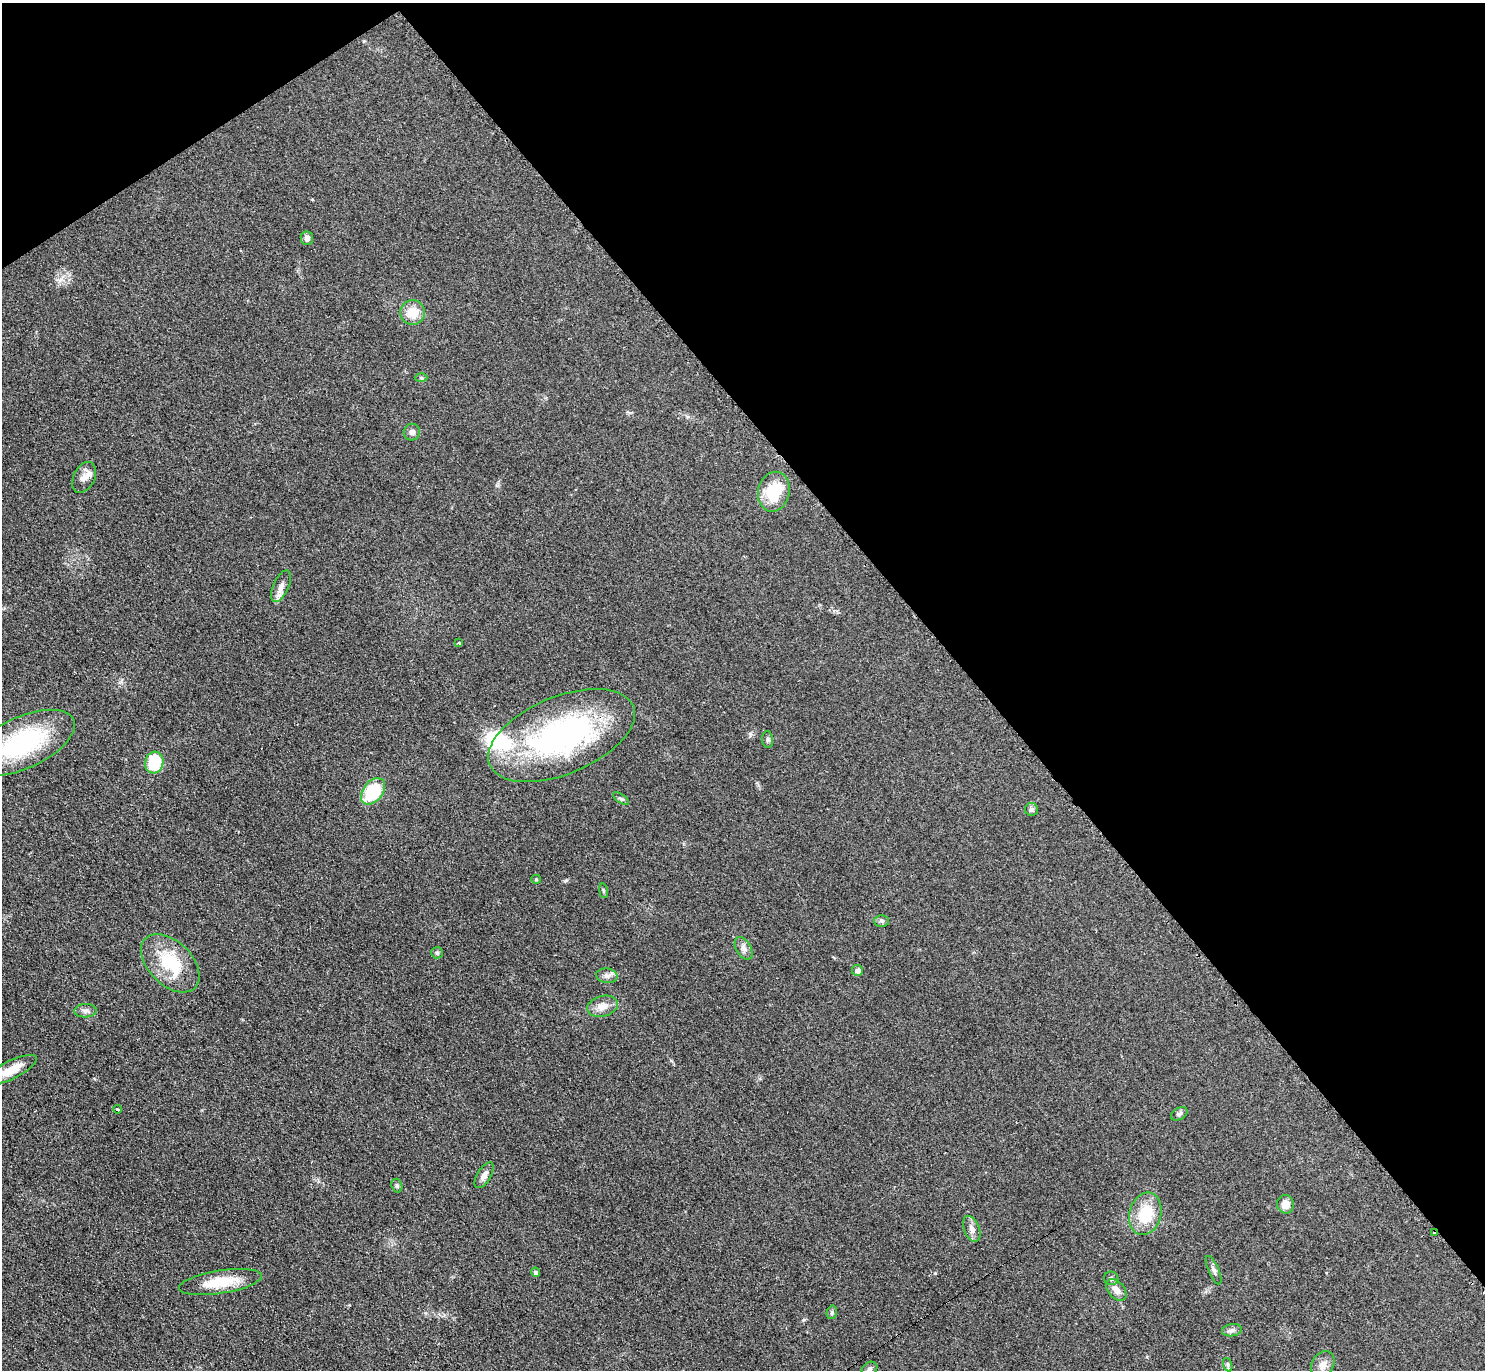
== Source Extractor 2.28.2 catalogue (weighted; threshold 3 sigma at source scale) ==
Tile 3 of 4 x 4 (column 3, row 1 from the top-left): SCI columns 2971-4453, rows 4264-5631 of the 5950 x 5938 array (HDU 1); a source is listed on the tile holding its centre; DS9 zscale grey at full resolution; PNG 1487 x 1372 px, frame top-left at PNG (2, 3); each listed source drawn as its Kron ellipse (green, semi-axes under 4 px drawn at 4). Shown black and unused: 37% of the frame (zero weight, under 2 of 3 exposures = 2% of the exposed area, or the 3 px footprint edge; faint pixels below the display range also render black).
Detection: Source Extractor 2.28.2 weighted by HDU 2 'WHT'; one run over the whole footprint, this tile lists its part. Background 0.0961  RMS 0.012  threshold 0.0518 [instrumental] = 3 sigma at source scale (4.5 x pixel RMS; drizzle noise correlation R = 1.50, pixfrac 1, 0.05/0.05 arcsec/px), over >= 5 px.
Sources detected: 46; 2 inside a brighter listed object's ellipse — not listed separately; the other 44 listed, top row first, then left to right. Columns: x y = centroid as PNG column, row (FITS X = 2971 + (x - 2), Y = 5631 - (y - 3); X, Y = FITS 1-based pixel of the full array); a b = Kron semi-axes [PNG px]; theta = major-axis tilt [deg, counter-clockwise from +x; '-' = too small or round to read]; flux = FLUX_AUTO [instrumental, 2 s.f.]
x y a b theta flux
307 238 7 6 - 4.5
412 312 12 12 - 20
421 378 6 4 -2 1.5
412 432 8 8 - 4.1
84 477 16 10 63 9.3
774 492 20 15 76 44
281 586 17 7 65 7.5
459 643 3 3 - 1.7
561 735 78 38 22 270
768 740 8 5 -84 2.4
22 743 56 26 24 130
154 763 11 9 76 47
373 791 15 10 51 52
621 799 9 4 -32 2.2
1031 809 6 6 - 2.8
536 879 5 4 - 1.2
603 891 7 3 -81 1.4
882 921 7 6 - 2.4
744 948 12 7 -61 5.5
437 953 6 5 - 2
170 963 35 22 -45 59
857 970 5 5 - 5.6
607 976 10 7 -9 5
603 1006 16 10 15 11
85 1011 11 7 3 4.6
11 1070 28 9 26 24
117 1109 4 3 - 1.2
1179 1114 9 6 30 2.7
484 1175 14 7 59 6.4
397 1186 7 5 -73 2
1285 1204 9 8 - 10
1145 1214 21 16 74 40
972 1229 13 7 -68 6.6
1435 1233 3 3 - 20
1214 1270 15 5 -66 3.8
536 1272 5 4 - 3.1
1111 1278 7 6 - 2.9
220 1282 42 11 9 36
1116 1290 12 8 -49 8.1
832 1312 7 5 76 2.1
1232 1330 10 6 10 3.6
1228 1365 7 4 -72 2.2
1323 1365 14 11 60 8.4
869 1369 8 6 34 2.9
Overlapping masked pixels (flux is a lower limit): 1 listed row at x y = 1435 1233
Isophote crosses this tile's border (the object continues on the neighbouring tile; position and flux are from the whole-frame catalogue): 2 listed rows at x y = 22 743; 11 1070
Unlisted compact peaks at least as high as the median listed source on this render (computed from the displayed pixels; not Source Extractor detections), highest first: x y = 566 880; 935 1273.